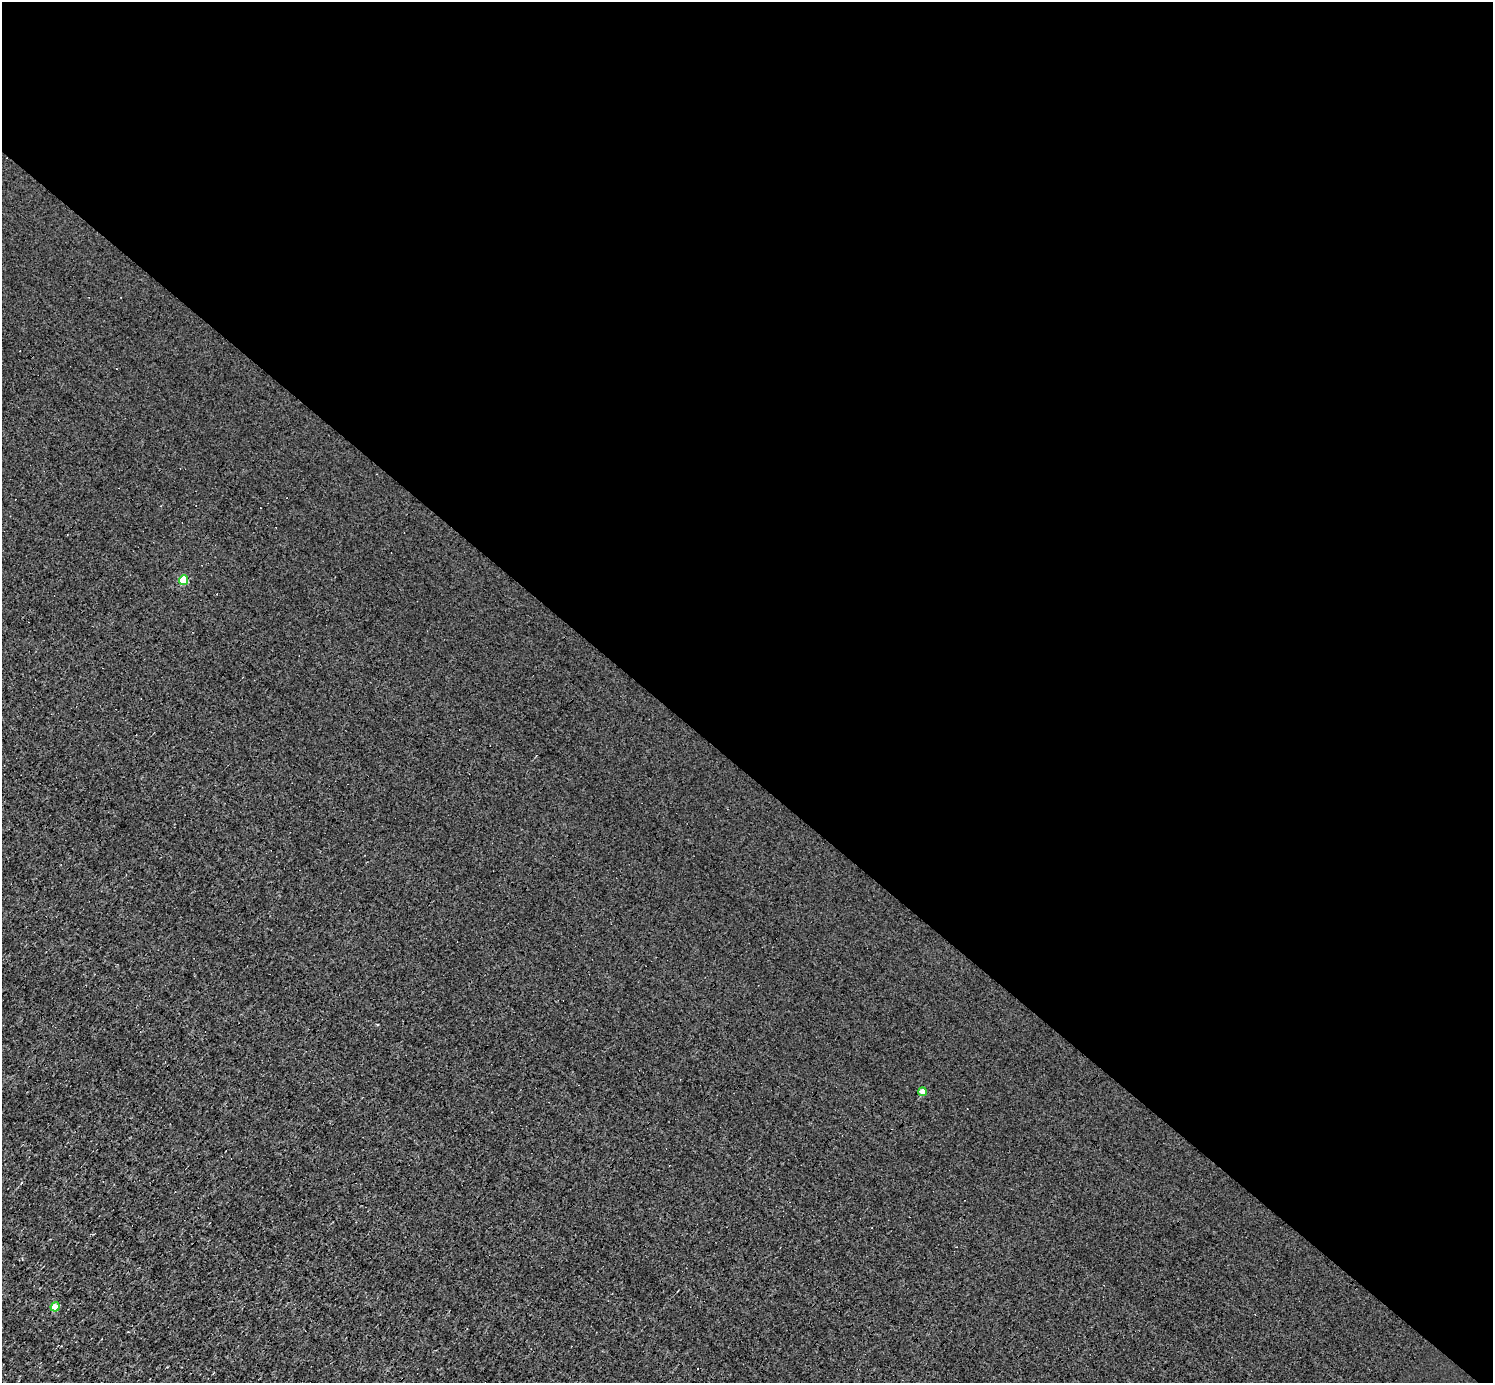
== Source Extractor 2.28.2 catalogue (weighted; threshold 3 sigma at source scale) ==
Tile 3 of 4 x 4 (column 3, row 1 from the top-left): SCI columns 2982-4472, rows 4436-5816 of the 5962 x 5967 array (HDU 1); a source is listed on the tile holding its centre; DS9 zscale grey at full resolution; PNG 1495 x 1385 px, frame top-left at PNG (2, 2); each listed source drawn as its Kron ellipse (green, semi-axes under 4 px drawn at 4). Shown black and unused: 56% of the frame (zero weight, under 3 of 4 exposures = <1% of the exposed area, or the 3 px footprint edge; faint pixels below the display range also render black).
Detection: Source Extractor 2.28.2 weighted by HDU 2 'WHT'; one run over the whole footprint, this tile lists its part. Background 8.55e-04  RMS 0.047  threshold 0.212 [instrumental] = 3 sigma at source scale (4.5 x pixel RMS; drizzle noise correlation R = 1.50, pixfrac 1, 0.05/0.05 arcsec/px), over >= 5 px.
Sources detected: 5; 2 cosmic-ray / hot-pixel residue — neither listed nor drawn; the other 3 listed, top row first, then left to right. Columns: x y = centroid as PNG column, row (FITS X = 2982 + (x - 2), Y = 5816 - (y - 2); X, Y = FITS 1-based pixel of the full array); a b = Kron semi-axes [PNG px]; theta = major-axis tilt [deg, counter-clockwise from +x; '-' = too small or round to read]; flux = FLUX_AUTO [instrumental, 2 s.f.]
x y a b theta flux
183 580 5 4 - 190
922 1092 4 4 - 54
55 1307 4 4 - 100